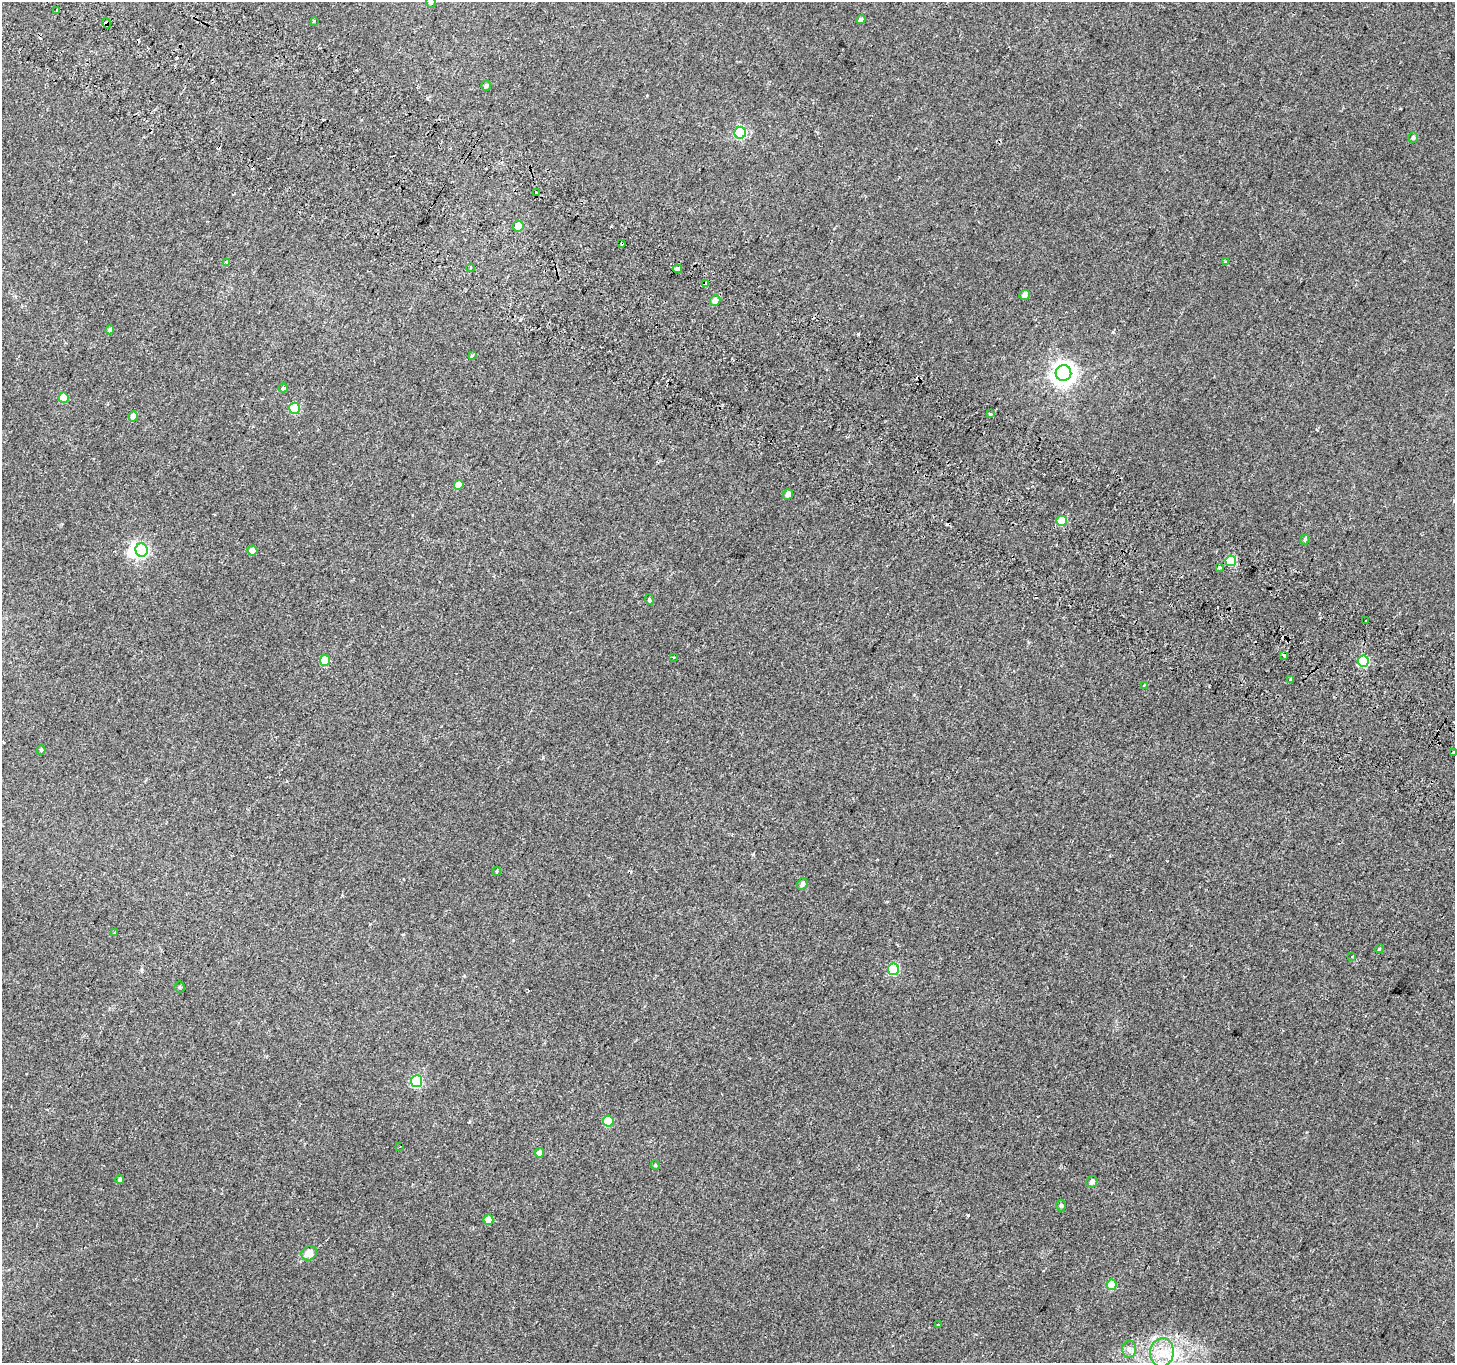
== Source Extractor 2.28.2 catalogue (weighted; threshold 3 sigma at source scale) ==
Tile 11 of 4 x 4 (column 3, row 3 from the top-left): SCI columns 2938-4390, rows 1609-2969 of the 5882 x 6004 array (HDU 1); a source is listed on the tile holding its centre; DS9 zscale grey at full resolution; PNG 1457 x 1365 px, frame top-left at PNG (2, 2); each listed source drawn as its Kron ellipse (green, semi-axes under 4 px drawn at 4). Shown black and unused: <1% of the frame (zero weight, under 2 of 3 exposures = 3% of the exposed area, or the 3 px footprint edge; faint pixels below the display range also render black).
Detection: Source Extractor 2.28.2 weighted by HDU 2 'WHT'; one run over the whole footprint, this tile lists its part. Background 0.0514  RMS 0.0053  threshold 0.0239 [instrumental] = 3 sigma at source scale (4.5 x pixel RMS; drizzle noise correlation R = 1.50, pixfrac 1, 0.0396/0.0396 arcsec/px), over >= 5 px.
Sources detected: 80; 1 inside a brighter object's white glare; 14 cosmic-ray / hot-pixel residue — neither listed nor drawn; the other 65 listed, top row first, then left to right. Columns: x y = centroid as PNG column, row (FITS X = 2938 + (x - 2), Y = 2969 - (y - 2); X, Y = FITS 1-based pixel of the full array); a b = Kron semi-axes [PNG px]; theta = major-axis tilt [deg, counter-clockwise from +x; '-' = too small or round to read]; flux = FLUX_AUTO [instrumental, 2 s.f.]
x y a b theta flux
431 2 5 4 - 0.83
57 10 3 3 - 1.4
861 19 4 4 - 1.2
314 21 3 3 - 1.1
106 23 5 3 - 4
486 86 5 4 - 1
740 133 6 5 - 55
1413 137 5 4 - 0.93
536 193 4 3 - 2.2
518 226 5 5 - 5.1
622 243 3 3 - 5
227 262 3 3 - 3.9
1225 262 3 3 - 2
470 268 4 2 - 0.43
677 269 5 3 - 3.6
705 284 4 3 - 2.8
1025 295 5 5 - 2.2
715 300 5 5 - 3.7
110 330 4 4 - 1.3
472 356 3 3 - 7.6
1063 373 8 8 - 410
283 388 5 4 - 2.1
63 398 5 5 - 8.6
294 408 5 5 - 24
990 414 4 3 - 0.61
133 416 5 4 - 3.2
459 485 5 5 - 5.6
788 494 5 5 - 1.8
1062 521 5 5 - 14
1305 540 5 4 - 1.2
142 550 7 6 - 72
252 551 5 5 - 2.6
1231 561 5 5 - 30
1220 568 3 3 - 2.2
649 600 5 4 - 0.67
1365 620 3 3 - 1.6
1283 656 3 3 - 14
674 657 3 3 - 1.2
325 660 5 5 - 15
1363 661 5 5 - 33
1290 679 4 3 - 2.4
1144 685 4 3 - 0.57
41 750 5 4 - 0.75
1453 753 3 3 - 3
497 871 4 4 - 0.57
802 884 6 5 - 1.7
115 932 3 2 - 0.81
1379 949 4 3 - 0.5
1352 957 3 2 - 0.49
893 969 6 5 - 34
180 987 5 5 - 0.75
416 1081 6 5 - 36
608 1121 5 5 - 14
400 1147 2 2 - 0.45
539 1153 5 4 - 2.6
655 1165 4 4 - 0.59
120 1180 4 4 - 1.2
1092 1182 6 5 - 1.8
1061 1206 6 4 90 0.91
488 1220 5 5 - 7.4
309 1253 8 7 - 4.6
1112 1285 5 5 - 16
938 1325 3 3 - 1.1
1129 1349 8 7 - 2
1162 1352 14 12 82 8.6
Overlapping masked pixels (flux is a lower limit): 5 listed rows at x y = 106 23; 536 193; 622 243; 705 284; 1283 656
Isophote crosses this tile's border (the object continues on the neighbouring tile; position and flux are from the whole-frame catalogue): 2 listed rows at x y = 431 2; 1453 753
Unlisted compact peaks at least as high as the median listed source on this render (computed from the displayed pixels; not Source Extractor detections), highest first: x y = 968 1215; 543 757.